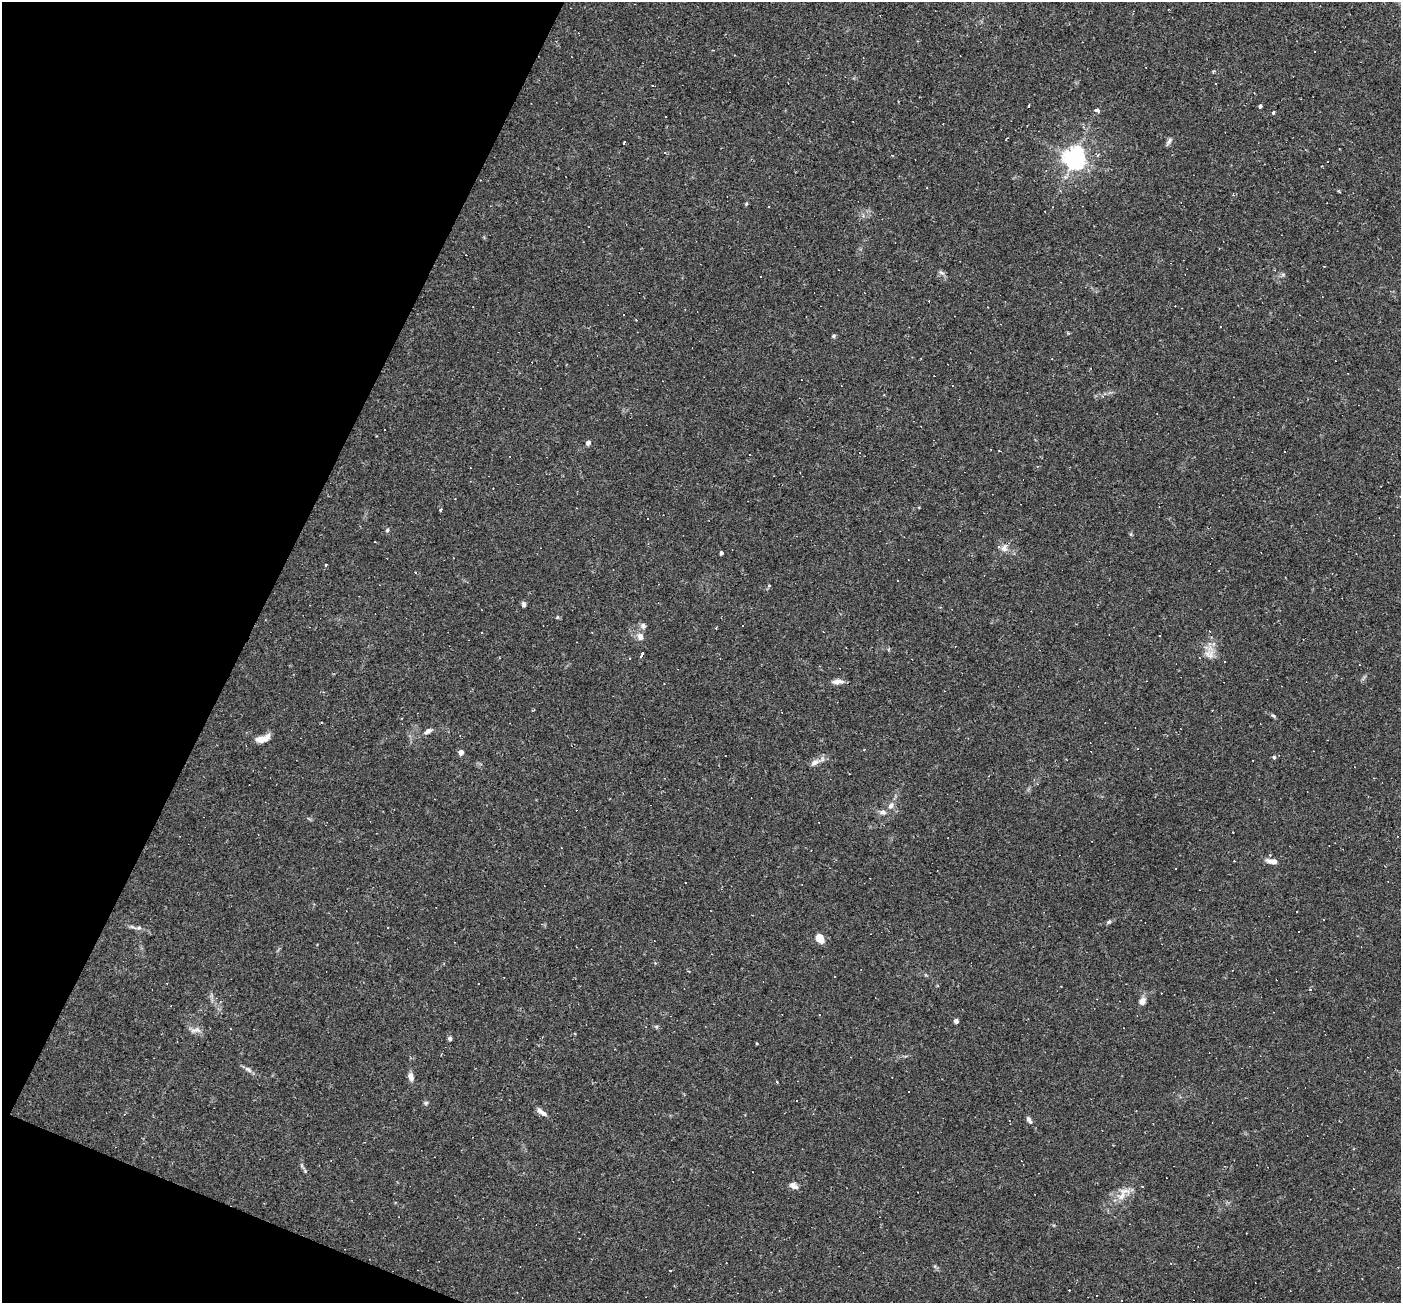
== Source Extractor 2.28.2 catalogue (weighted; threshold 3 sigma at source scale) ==
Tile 9 of 4 x 4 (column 1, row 3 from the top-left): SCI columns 1-1399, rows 1572-2872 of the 5597 x 5610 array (HDU 1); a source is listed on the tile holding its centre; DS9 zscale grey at full resolution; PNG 1403 x 1305 px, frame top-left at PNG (2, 2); no overlay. Shown black and unused: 20% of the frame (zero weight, under 2 of 3 exposures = <1% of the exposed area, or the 3 px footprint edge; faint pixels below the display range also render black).
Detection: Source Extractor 2.28.2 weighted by HDU 2 'WHT'; one run over the whole footprint, this tile lists its part. Background 0.0261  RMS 0.0043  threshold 0.0194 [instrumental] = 3 sigma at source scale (4.5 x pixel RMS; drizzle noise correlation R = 1.50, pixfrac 1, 0.05/0.05 arcsec/px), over >= 5 px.
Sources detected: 95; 23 cosmic-ray / hot-pixel residue — not listed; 1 inside a brighter listed object's ellipse — not listed separately; the other 71 listed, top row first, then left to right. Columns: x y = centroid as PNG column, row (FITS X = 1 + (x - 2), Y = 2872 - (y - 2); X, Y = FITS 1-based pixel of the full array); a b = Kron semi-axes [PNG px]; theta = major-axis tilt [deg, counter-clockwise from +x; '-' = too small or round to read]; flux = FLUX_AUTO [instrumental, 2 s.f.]
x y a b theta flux
1216 84 3 2 - 0.32
652 85 3 3 - 3.9
1028 106 4 2 - 0.4
1260 106 4 3 - 1.5
1096 111 3 3 - 18
1273 113 3 3 - 2.5
1169 141 11 5 54 1.2
624 143 3 2 - 0.98
665 152 3 3 - 0.56
1074 158 7 7 - 310
746 204 5 4 - 0.47
1324 266 3 2 - 0.3
941 273 9 4 -10 0.89
1283 274 7 4 0 0.74
834 336 5 4 - 0.65
953 386 3 3 - 3.7
588 443 5 4 - 1.9
991 449 2 2 - 0.39
999 450 3 2 - 0.3
455 498 2 2 - 0.22
441 510 3 3 - 2
387 530 5 4 - 0.6
1004 548 11 10 - 2.7
721 553 4 3 - 1.2
326 565 3 2 - 0.71
769 585 4 4 - 0.75
524 604 6 5 - 0.96
557 617 6 3 -71 0.44
643 626 7 7 - 1.3
1159 636 3 2 - 0.53
640 637 10 8 -69 2.6
642 654 4 3 - 6.2
1209 654 15 12 -42 4.2
837 682 15 6 4 2.4
664 684 3 2 - 0.23
1273 716 7 4 -43 0.7
428 731 11 5 30 1.7
260 739 14 8 6 3
864 750 4 3 - 0.31
461 752 5 4 - 3.1
1274 757 5 4 - 0.56
815 763 13 7 22 2.5
891 805 10 7 59 2.2
883 812 10 6 -7 1.5
1272 861 14 6 -9 3.1
1324 920 3 2 - 0.34
1109 922 7 5 22 0.78
139 928 7 5 20 1
820 938 9 7 -58 5.5
1061 986 2 2 - 0.3
1310 990 3 3 - 0.99
1142 1001 9 8 - 2.2
956 1021 5 5 - 1.2
656 1027 6 4 71 0.51
196 1030 16 7 7 2.3
575 1034 3 2 - 0.32
450 1038 6 4 -47 0.94
757 1043 4 3 - 0.36
248 1069 12 5 -34 1.5
411 1077 11 7 -78 2.3
777 1082 3 3 - 0.35
908 1091 3 3 - 1.2
426 1103 6 5 - 0.69
541 1112 15 5 -38 2.2
1029 1120 11 5 -60 1.3
302 1167 11 3 -54 0.85
793 1185 10 7 -37 2.1
1142 1186 3 2 - 0.61
1123 1193 26 12 53 6.4
670 1270 3 2 - 0.5
1122 1301 2 2 - 0.34